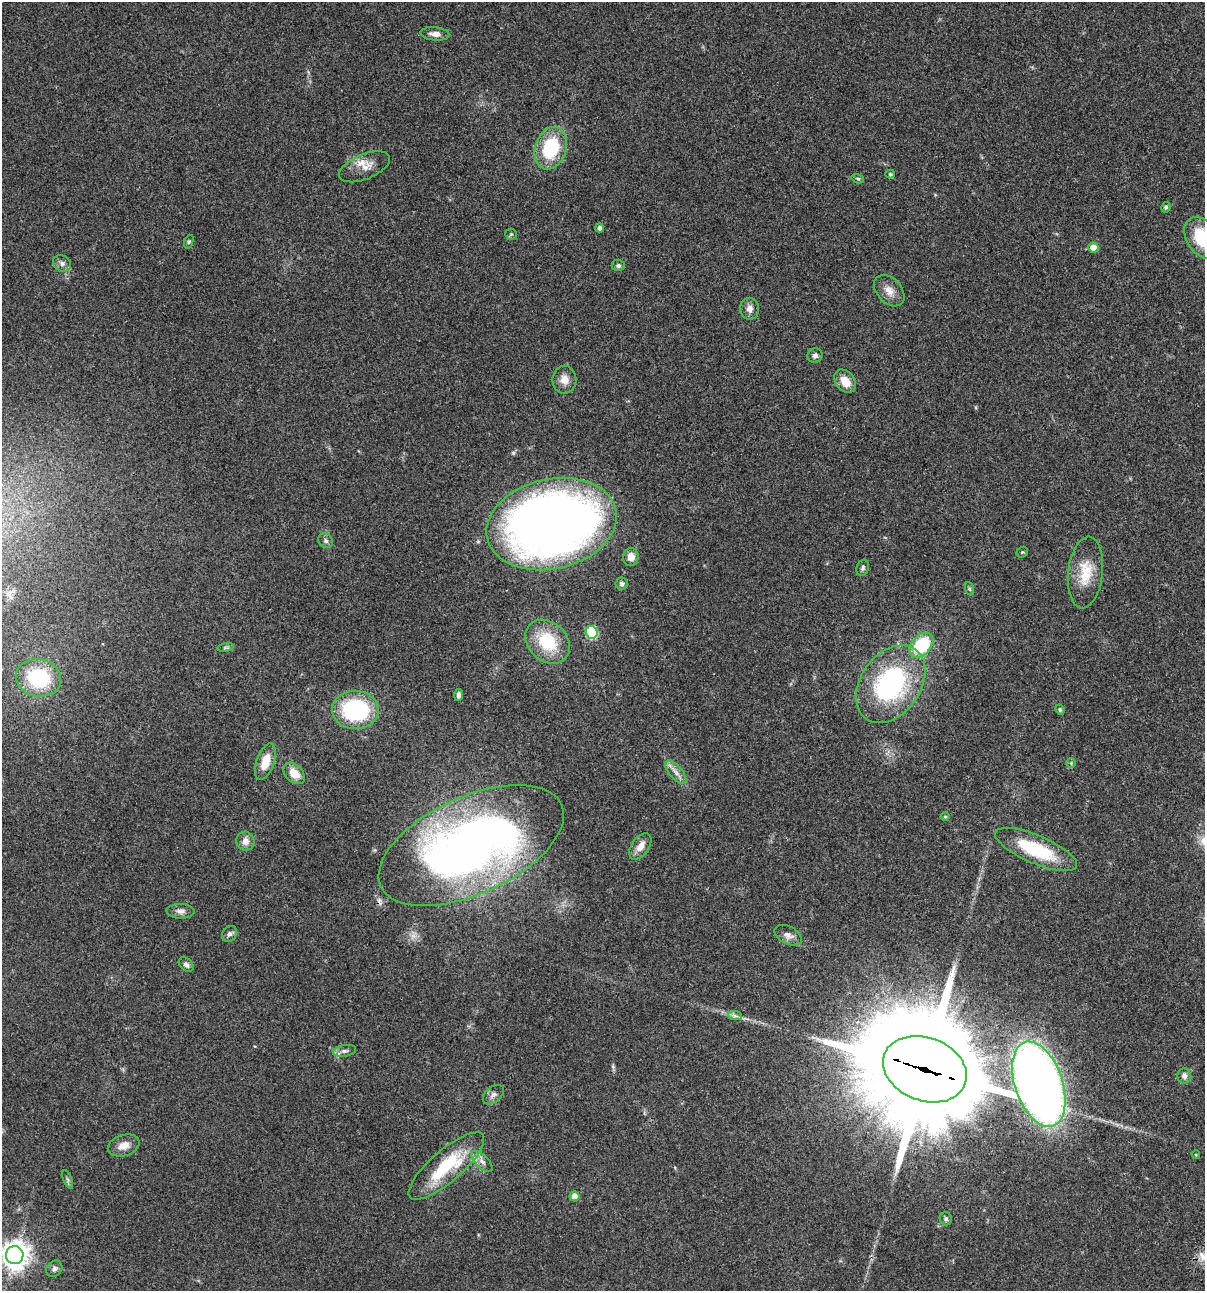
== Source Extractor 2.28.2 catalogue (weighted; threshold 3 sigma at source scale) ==
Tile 6 of 4 x 4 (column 2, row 2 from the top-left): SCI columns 1437-2639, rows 2697-3985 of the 5404 x 5390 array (HDU 1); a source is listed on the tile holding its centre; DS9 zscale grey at full resolution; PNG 1207 x 1293 px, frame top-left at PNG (2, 2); each listed source drawn as its Kron ellipse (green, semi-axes under 4 px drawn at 4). Shown black and unused: <1% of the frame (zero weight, under 3 of 4 exposures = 9% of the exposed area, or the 3 px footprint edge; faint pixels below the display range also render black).
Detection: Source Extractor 2.28.2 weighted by HDU 2 'WHT'; one run over the whole footprint, this tile lists its part. Background 0.0464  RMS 0.0055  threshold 0.0247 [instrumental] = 3 sigma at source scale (4.5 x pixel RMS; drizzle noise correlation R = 1.50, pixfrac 1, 0.05/0.05 arcsec/px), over >= 5 px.
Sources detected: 63; all 63 listed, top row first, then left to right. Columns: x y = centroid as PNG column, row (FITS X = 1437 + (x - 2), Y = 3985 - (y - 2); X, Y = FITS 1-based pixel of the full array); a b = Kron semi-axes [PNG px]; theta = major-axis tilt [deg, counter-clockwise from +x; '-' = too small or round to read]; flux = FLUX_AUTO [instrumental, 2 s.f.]
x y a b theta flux
435 34 14 6 -5 3
551 148 22 15 72 32
365 167 27 12 22 7.4
890 174 5 4 - 0.67
858 179 6 4 -16 0.84
1166 207 5 4 - 1.1
600 228 4 4 - 2.1
511 234 6 5 - 0.77
1202 238 23 15 -55 25
189 242 7 4 70 0.71
1093 248 5 5 - 7.1
62 263 9 8 - 2.2
618 265 6 5 - 1.2
889 291 18 12 -47 5.3
750 309 11 9 -88 3.3
815 356 8 7 - 1.7
564 380 14 12 89 5
845 381 13 9 -51 6.9
552 524 66 45 13 510
326 541 8 7 - 1.5
1022 552 6 5 - 0.74
631 557 9 7 81 4
863 568 8 6 72 1.3
1085 573 36 17 83 15
622 583 6 6 - 1.3
970 589 7 4 -70 0.87
592 632 6 6 - 44
548 642 25 19 -43 24
921 645 14 9 48 31
226 648 8 4 8 0.96
39 678 23 18 -12 37
891 684 43 30 54 81
458 695 6 4 85 1.9
355 710 23 19 -1 54
1060 710 5 4 - 0.86
265 762 19 9 71 9.3
1071 763 4 4 - 0.61
676 772 14 6 -49 3.2
294 773 12 8 -46 7.4
945 817 4 4 - 0.58
245 841 9 9 - 3.7
471 845 99 48 24 380
640 846 15 8 55 4.9
1036 849 44 14 -23 31
181 911 14 7 -2 2.7
230 934 9 6 47 1.9
788 935 15 8 -27 3.1
186 965 8 6 -43 1.9
735 1016 7 4 -2 1.3
345 1051 12 5 9 1.9
925 1069 43 31 -21 15000
1184 1076 7 7 - 2.1
1039 1084 44 24 -71 530
493 1095 12 7 41 2.2
124 1145 16 10 17 5.1
1196 1155 4 3 - 0.44
482 1161 13 6 -45 2.8
446 1166 48 16 41 31
68 1179 10 3 -69 0.96
574 1196 5 5 - 7.2
946 1219 6 6 - 1.2
15 1255 9 9 - 630
54 1269 9 7 48 1.9
Overlapping masked pixels (flux is a lower limit): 2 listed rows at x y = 471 845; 925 1069
Isophote crosses this tile's border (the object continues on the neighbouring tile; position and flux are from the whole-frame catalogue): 2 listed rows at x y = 1202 238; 15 1255